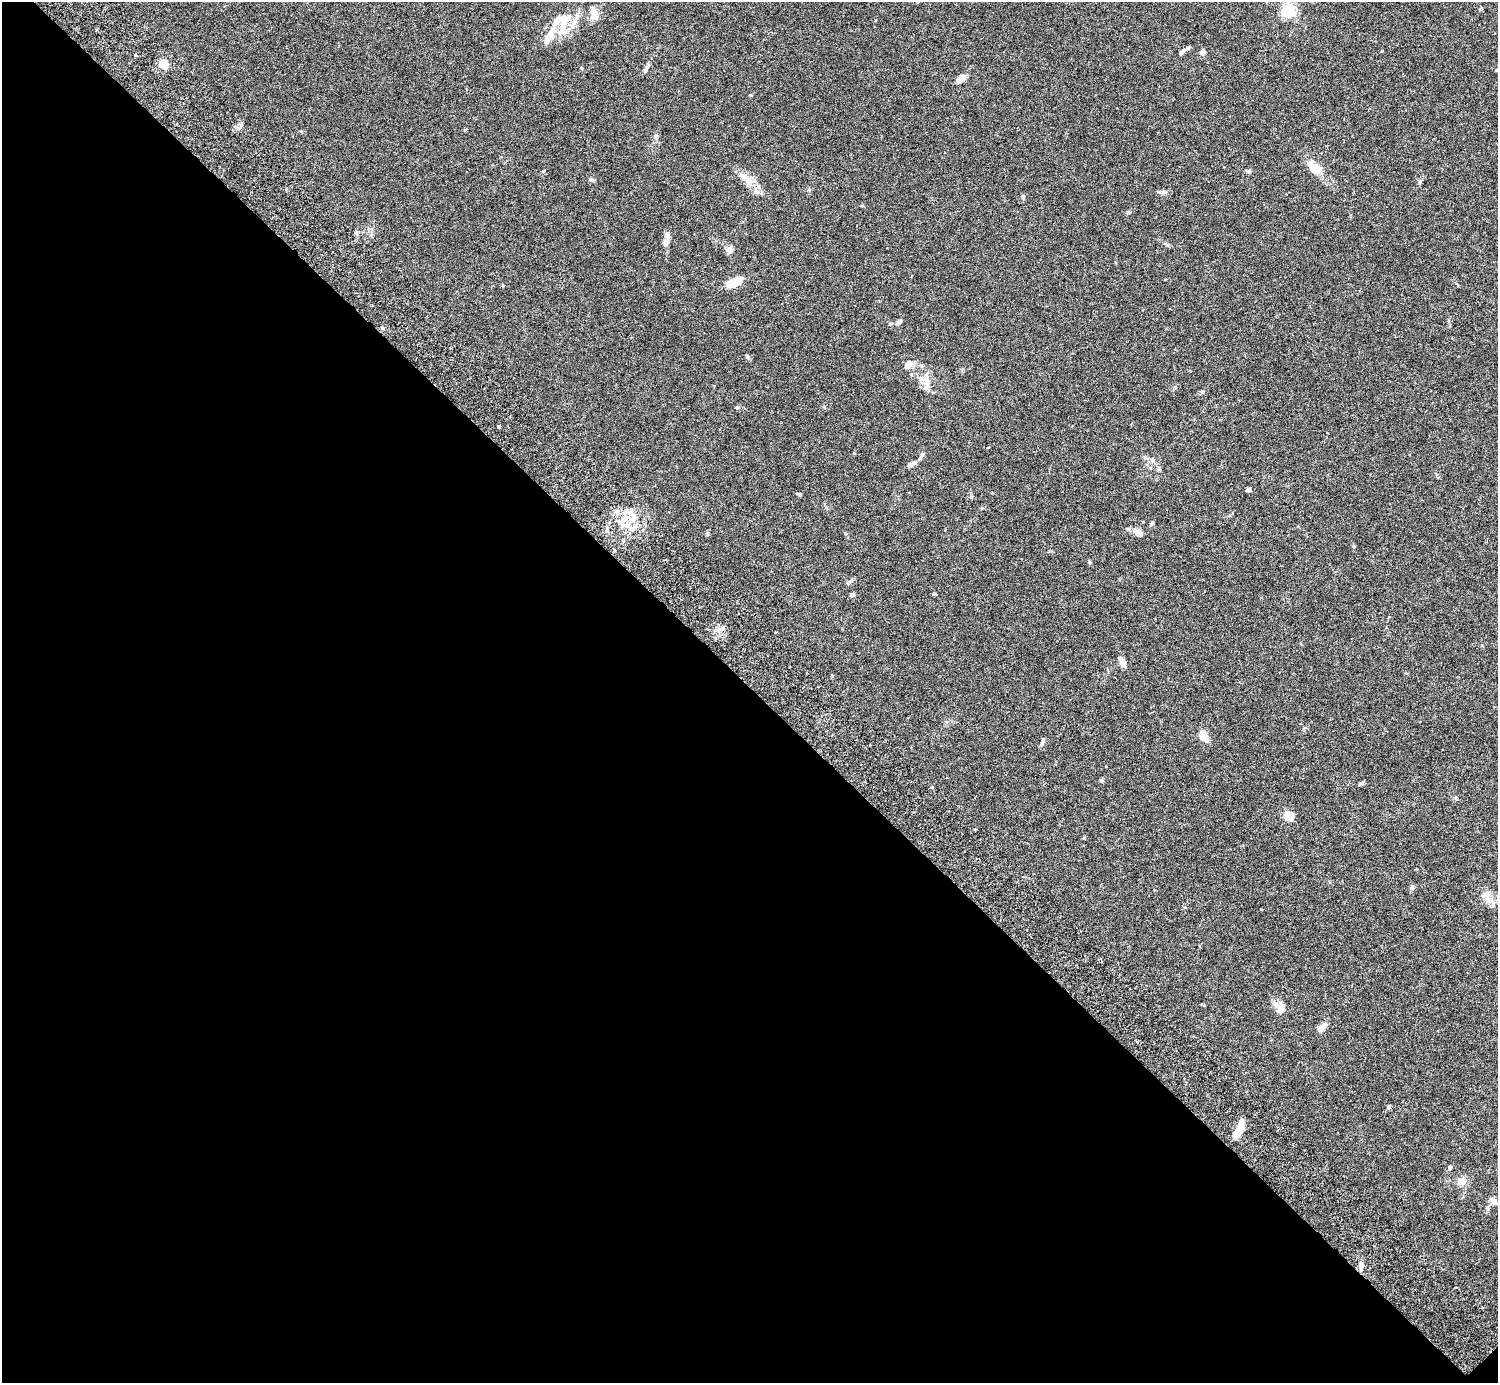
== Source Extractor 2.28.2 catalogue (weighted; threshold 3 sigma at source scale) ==
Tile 14 of 4 x 4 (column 2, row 4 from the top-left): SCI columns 1541-3036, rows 206-1586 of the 6074 x 6074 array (HDU 1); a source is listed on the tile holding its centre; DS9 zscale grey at full resolution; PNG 1500 x 1385 px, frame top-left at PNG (2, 2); no overlay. Shown black and unused: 50% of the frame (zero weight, under 3 of 6 exposures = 3% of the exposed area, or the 3 px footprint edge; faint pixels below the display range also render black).
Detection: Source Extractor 2.28.2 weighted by HDU 2 'WHT'; one run over the whole footprint, this tile lists its part. Background 0.0146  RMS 0.002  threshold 0.00807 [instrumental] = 3 sigma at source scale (4.09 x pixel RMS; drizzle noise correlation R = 1.36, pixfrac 0.8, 0.05/0.05 arcsec/px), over >= 5 px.
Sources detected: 64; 4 inside a brighter listed object's ellipse — not listed separately; the other 60 listed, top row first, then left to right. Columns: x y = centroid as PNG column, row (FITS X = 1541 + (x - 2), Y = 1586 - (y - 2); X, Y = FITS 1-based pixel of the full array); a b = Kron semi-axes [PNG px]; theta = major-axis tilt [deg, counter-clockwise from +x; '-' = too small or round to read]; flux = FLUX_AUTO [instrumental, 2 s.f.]
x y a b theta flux
1288 11 5 5 - 33
594 13 16 8 -86 1.6
561 20 32 13 20 4.4
547 40 11 8 62 1.1
1182 52 10 5 42 0.66
1203 52 6 5 - 0.92
163 64 10 8 -37 2.4
646 69 13 5 59 0.53
1497 70 5 4 - 0.19
961 78 11 6 40 1.5
751 95 4 4 - 0.17
1315 168 22 12 -35 2.7
543 171 4 4 - 0.2
1248 171 5 5 - 0.46
744 177 12 8 83 1.1
591 180 7 5 -2 0.36
1420 182 6 4 88 0.26
1159 192 8 4 -10 0.41
1023 197 6 5 - 0.31
1129 212 5 3 - 0.22
667 235 9 8 - 0.71
729 250 10 7 76 0.73
734 282 15 7 26 4.8
899 322 9 5 38 0.55
748 357 6 5 - 0.37
908 366 11 8 40 1.2
927 381 22 8 -80 2
737 407 6 5 - 0.29
499 427 4 3 - 0.77
988 447 3 2 - 0.2
921 456 13 4 60 0.49
1152 460 7 5 -46 0.44
912 463 15 5 17 0.61
1248 490 5 4 - 0.43
633 519 13 7 78 1.8
1152 524 5 4 - 0.35
1128 529 6 5 - 0.31
607 530 6 4 72 0.37
1138 533 9 6 -31 1.5
1090 562 5 4 - 0.22
849 582 11 5 33 0.46
934 594 5 4 - 0.21
852 595 6 5 - 0.44
722 628 7 5 61 0.52
1122 662 9 6 -66 1.5
1203 736 10 6 -60 3
1042 742 11 4 63 0.46
1361 783 7 4 36 0.3
932 788 4 3 - 0.27
1288 816 10 9 - 2.6
1412 887 7 5 74 0.37
1486 896 14 10 -31 1.6
1281 1008 14 14 - 1.7
1322 1028 12 6 47 1.4
1389 1107 6 4 44 0.27
1239 1130 23 7 64 2.8
1450 1168 6 5 - 0.34
1461 1182 10 9 - 1.5
1494 1202 11 7 -66 0.74
1361 1266 12 5 88 0.87
Isophote crosses this tile's border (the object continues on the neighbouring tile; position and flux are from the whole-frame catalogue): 1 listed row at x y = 1497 70
Unlisted compact peaks at least as high as the median listed source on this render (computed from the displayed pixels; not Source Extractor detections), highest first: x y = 800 494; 581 68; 1101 780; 1354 546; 1084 838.